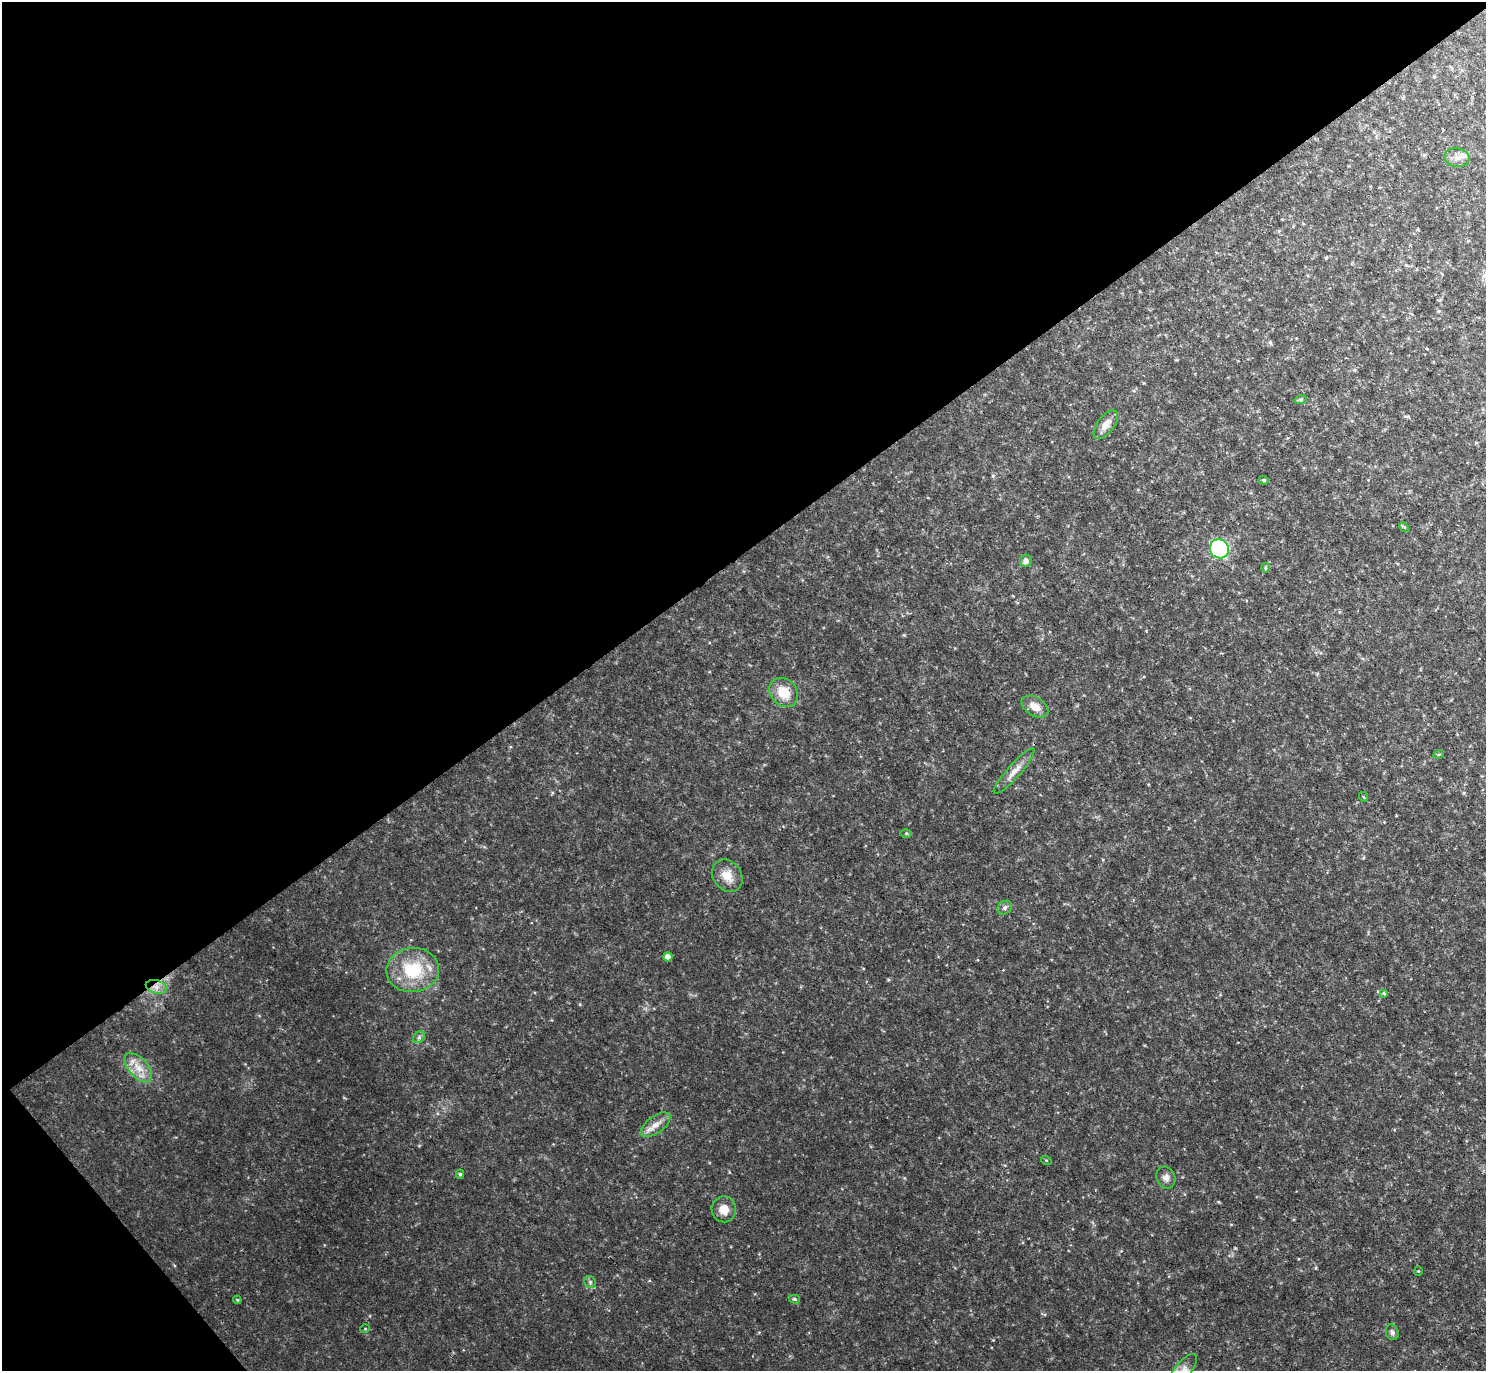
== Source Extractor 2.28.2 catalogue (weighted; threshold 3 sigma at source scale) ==
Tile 5 of 4 x 4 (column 1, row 2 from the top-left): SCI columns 3-1486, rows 3038-4406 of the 5938 x 5933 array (HDU 1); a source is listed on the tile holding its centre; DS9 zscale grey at full resolution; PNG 1488 x 1373 px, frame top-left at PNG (2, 2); each listed source drawn as its Kron ellipse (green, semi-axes under 4 px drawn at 4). Shown black and unused: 42% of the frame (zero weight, under 2 of 3 exposures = <1% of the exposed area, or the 3 px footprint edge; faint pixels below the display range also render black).
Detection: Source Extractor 2.28.2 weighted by HDU 2 'WHT'; one run over the whole footprint, this tile lists its part. Background 0.0475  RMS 0.0077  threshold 0.0345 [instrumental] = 3 sigma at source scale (4.5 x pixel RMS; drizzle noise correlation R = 1.50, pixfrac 1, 0.05/0.05 arcsec/px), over >= 5 px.
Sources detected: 35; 1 cosmic-ray / hot-pixel residue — neither listed nor drawn; the other 34 listed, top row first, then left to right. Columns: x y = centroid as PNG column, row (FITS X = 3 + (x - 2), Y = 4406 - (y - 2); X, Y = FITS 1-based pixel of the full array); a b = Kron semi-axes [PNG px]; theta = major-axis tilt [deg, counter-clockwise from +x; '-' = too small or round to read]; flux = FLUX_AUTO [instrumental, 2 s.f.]
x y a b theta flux
1457 158 12 9 -8 5.2
1301 399 6 4 19 1.1
1106 425 17 8 53 6.9
1264 480 5 4 - 1
1404 527 5 4 - 0.91
1219 549 10 9 - 83
1026 561 6 6 - 2.6
1265 568 5 3 - 0.87
784 692 16 13 -48 15
1035 707 15 9 -31 6.4
1439 754 5 3 - 0.77
1014 771 29 7 48 7.4
1364 797 5 3 - 0.7
906 833 6 4 0 0.86
727 876 17 14 -52 10
1005 908 8 6 40 1.9
668 957 4 4 - 3.5
413 970 26 22 5 35
156 987 11 6 -17 5
1384 993 4 3 - 2.2
419 1037 6 5 - 1.7
138 1068 18 9 -48 9.8
656 1125 17 8 36 6.7
1046 1160 5 3 - 0.73
460 1174 5 4 - 1.1
1166 1178 11 9 -71 3.8
724 1209 13 12 - 8.9
1418 1271 4 4 - 0.71
590 1282 6 5 - 1.5
794 1299 5 4 - 1.3
237 1300 4 3 - 0.8
365 1329 5 3 - 0.63
1392 1332 8 6 -73 2.2
1183 1370 19 8 52 6.4
Overlapping masked pixels (flux is a lower limit): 1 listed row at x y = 156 987
Isophote crosses this tile's border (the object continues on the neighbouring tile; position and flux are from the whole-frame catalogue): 1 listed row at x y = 1183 1370